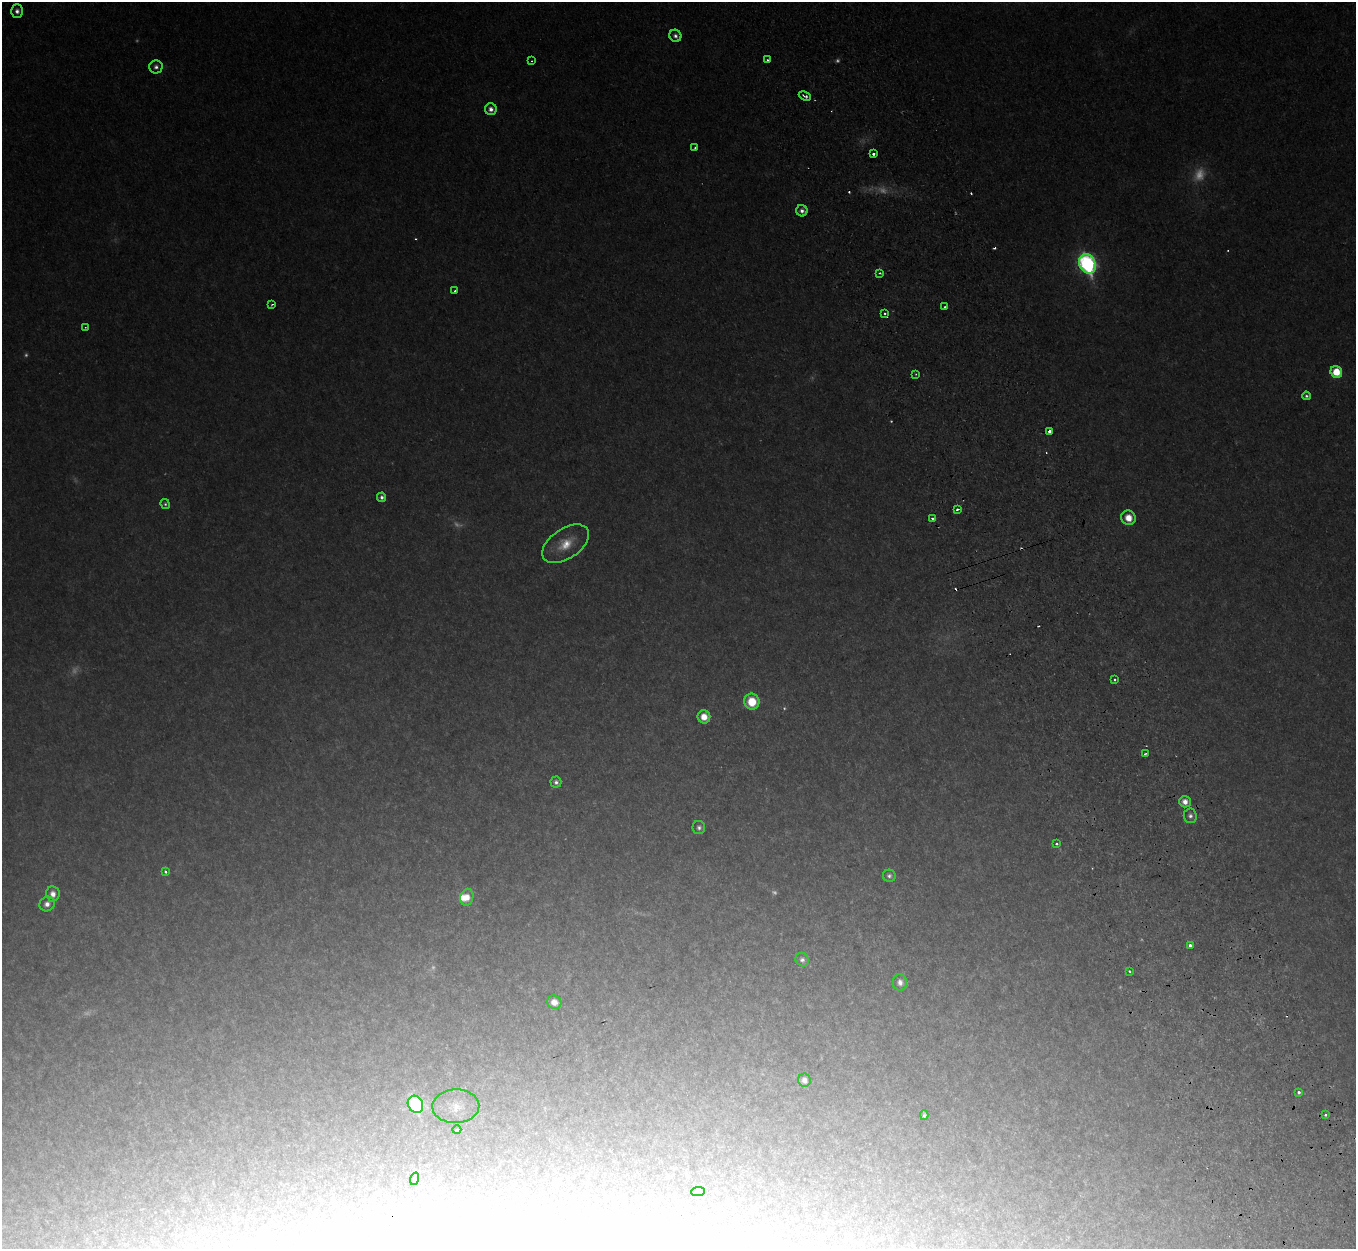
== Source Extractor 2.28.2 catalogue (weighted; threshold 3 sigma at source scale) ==
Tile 6 of 4 x 4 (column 2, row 2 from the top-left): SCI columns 1420-2773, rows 2803-4049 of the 5544 x 5478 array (HDU 1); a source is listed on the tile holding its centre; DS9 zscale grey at full resolution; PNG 1358 x 1251 px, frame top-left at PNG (2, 2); each listed source drawn as its Kron ellipse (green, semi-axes under 4 px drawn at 4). Shown black and unused: <1% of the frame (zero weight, under 2 of 3 exposures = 4% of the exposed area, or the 3 px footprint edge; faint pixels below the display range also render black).
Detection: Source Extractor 2.28.2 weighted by HDU 2 'WHT'; one run over the whole footprint, this tile lists its part. Background 0.0525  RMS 0.0098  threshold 0.0443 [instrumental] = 3 sigma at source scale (4.5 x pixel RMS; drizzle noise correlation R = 1.50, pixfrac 1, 0.05/0.05 arcsec/px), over >= 5 px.
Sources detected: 90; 21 too faint to see at this stretch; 2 inside a brighter object's white glare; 11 cosmic-ray / hot-pixel residue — neither listed nor drawn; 1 inside a brighter listed object's ellipse — not listed separately; the other 55 listed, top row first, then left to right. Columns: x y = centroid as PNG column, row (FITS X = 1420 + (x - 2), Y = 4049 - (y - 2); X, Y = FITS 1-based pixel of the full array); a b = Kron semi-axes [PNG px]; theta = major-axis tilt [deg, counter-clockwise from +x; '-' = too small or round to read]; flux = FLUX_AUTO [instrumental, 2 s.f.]
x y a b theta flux
17 11 6 6 - 5.6
675 36 6 5 - 4.9
767 60 3 3 - 3.2
532 61 3 3 - 1.4
156 67 6 6 - 5.2
805 96 6 3 -22 4.1
491 109 6 6 - 7.1
695 147 3 2 - 1.5
874 154 3 3 - 10
802 211 6 5 - 6.1
1087 264 10 8 -65 430
879 273 4 3 - 2.1
455 290 3 3 - 1.8
272 304 4 3 - 1.8
945 307 3 3 - 2.1
885 313 3 3 - 3
85 327 3 2 - 0.99
1336 372 6 6 - 34
916 374 3 3 - 1.3
1306 396 4 4 - 2.8
1049 431 4 4 - 4.3
382 497 5 4 - 4.7
165 504 5 4 - 2.4
957 509 4 3 - 3.9
933 518 4 4 - 2.7
1128 518 7 7 - 18
566 544 26 15 34 31
1114 679 3 3 - 2.6
752 702 8 7 - 40
704 717 6 6 - 16
1145 754 4 3 - 2.1
556 782 5 5 - 4.1
1185 802 6 5 - 9.5
1190 816 7 6 - 4.7
699 828 7 6 - 4.1
1056 844 3 3 - 4.3
165 872 4 3 - 3.7
889 876 6 6 - 3.8
53 894 7 6 - 9.1
467 897 8 6 76 12
47 904 8 7 - 7.6
1190 945 3 3 - 7
802 960 7 6 - 4.6
1129 971 3 2 - 1.4
900 982 8 7 - 7.1
554 1002 7 6 - 11
804 1080 6 6 - 7.5
1298 1092 3 3 - 3.2
415 1104 9 7 -61 190
456 1106 23 17 2 18
924 1115 5 4 - 3
1325 1115 3 3 - 2.5
457 1130 4 4 - 1.8
414 1179 6 4 70 1.3
698 1191 7 4 2 1.8
Overlapping masked pixels (flux is a lower limit): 1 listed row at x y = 1049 431